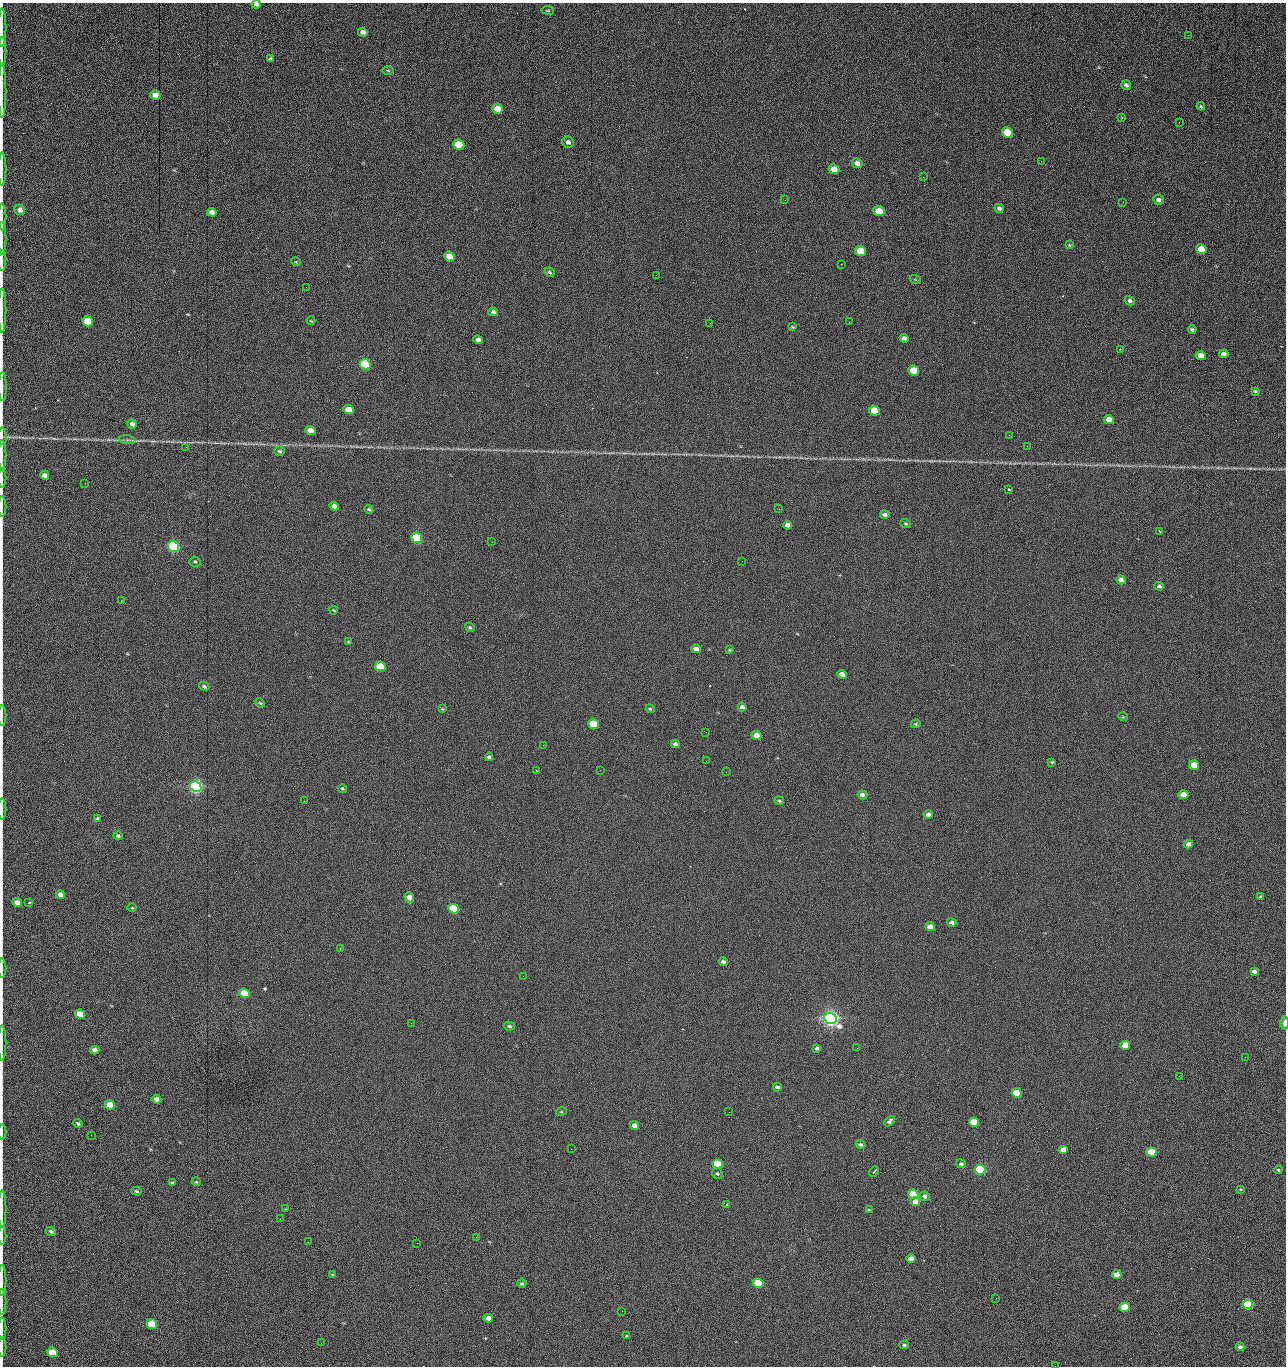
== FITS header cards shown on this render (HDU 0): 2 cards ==
NAXIS1  =                 1284 /fastest changing axis
NAXIS2  =                 1364 /next to fastest changing axis

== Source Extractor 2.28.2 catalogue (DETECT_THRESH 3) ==
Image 1284 x 1364 px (HDU 0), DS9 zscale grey, 1 PNG px = 1 image px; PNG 1288 x 1368 px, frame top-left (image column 1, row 1364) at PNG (2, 3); each listed source drawn as its Kron ellipse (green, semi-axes under 4 px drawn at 4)
Background 191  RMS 17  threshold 49.8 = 3 sigma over >= 5 px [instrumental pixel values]
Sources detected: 218; all 218 listed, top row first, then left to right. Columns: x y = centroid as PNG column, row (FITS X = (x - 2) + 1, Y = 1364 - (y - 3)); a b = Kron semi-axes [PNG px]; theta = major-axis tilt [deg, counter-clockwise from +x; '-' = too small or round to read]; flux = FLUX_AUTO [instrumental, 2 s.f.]
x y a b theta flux
256 4 4 3 - 3.0e+03
548 10 6 3 -8 1.2e+03
2 27 19 2 90 4.2e+03
363 32 5 4 - 4.8e+03
1188 35 2 2 - 1.1e+03
2 51 14 2 90 3.1e+03
271 59 4 3 - 1.6e+03
388 71 5 3 - 1.2e+03
1126 85 5 4 - 3.0e+03
2 91 27 2 90 5.3e+03
155 95 5 4 - 8.7e+03
1201 106 4 3 - 1.2e+03
498 109 5 5 - 2.3e+04
1122 117 3 3 - 1.2e+03
1179 122 3 2 - 1.2e+03
1007 132 6 5 - 4.3e+04
568 142 6 5 - 3.8e+03
459 145 5 5 - 5.4e+04
1041 161 3 2 - 1.9e+03
857 163 5 4 - 6.2e+03
2 169 16 2 90 2.8e+03
834 169 5 4 - 1.6e+04
923 177 2 2 - 1.8e+04
785 200 2 2 - 6.0e+02
1159 200 5 4 - 3.7e+03
1123 202 3 2 - 9.3e+02
999 208 5 4 - 2.6e+03
20 210 5 5 - 5.2e+03
879 211 5 4 - 2.8e+04
212 212 5 4 - 5.9e+03
2 217 13 2 90 2.4e+03
2 238 16 2 90 3.3e+03
1069 245 4 4 - 9.4e+02
1201 249 5 4 - 2.4e+04
860 251 5 5 - 4.1e+04
449 256 5 5 - 2.0e+04
2 260 10 3 87 2.4e+03
296 262 5 3 - 9.6e+02
841 264 2 2 - 2.5e+04
550 272 5 3 - 1.7e+03
656 275 3 2 - 8.0e+02
915 279 5 3 - 9.0e+02
306 287 2 2 - 6.2e+02
1130 301 5 4 - 2.7e+03
2 310 22 2 90 4.4e+03
493 312 5 4 - 3.3e+03
88 321 5 5 - 5.2e+04
311 321 4 3 - 8.4e+02
849 322 2 2 - 6.2e+02
710 323 2 2 - 3.4e+03
792 327 3 2 - 1.1e+03
1192 330 4 3 - 2.1e+03
904 338 4 4 - 3.8e+03
478 340 5 4 - 5.2e+03
1120 349 2 2 - 5.8e+03
1224 354 5 4 - 4.4e+03
1201 356 5 4 - 1.0e+04
365 364 5 5 - 1.6e+05
914 370 5 5 - 3.9e+04
2 386 14 3 -90 3.5e+03
1256 392 3 3 - 2.7e+03
349 410 5 4 - 2.0e+04
874 411 5 4 - 3.3e+04
1109 419 5 4 - 9.8e+03
132 424 5 4 - 4.8e+03
310 430 5 4 - 9.5e+03
1009 435 2 2 - 3.3e+03
2 436 9 3 -87 2.1e+03
127 440 8 3 -5 2.4e+03
1027 446 2 2 - 4.7e+02
186 447 2 2 - 4.4e+03
280 451 5 4 - 1.9e+03
2 455 15 2 90 3.0e+03
44 475 4 4 - 6.0e+03
2 478 10 2 90 1.8e+03
85 483 2 2 - 9.5e+02
1008 489 3 3 - 3.8e+03
2 506 10 2 90 1.7e+03
334 506 5 4 - 5.1e+03
369 509 4 3 - 1.4e+03
779 509 2 2 - 5.2e+02
885 515 5 3 - 3.4e+03
905 524 5 4 - 1.3e+03
788 525 4 4 - 4.8e+03
1159 531 3 2 - 7.8e+02
417 538 5 5 - 1.9e+05
492 542 2 2 - 2.6e+03
173 546 5 5 - 3.2e+05
742 561 2 2 - 6.2e+02
195 562 5 5 - 1.7e+03
1121 580 5 4 - 5.5e+03
1159 586 5 4 - 2.3e+03
121 601 3 2 - 6.1e+02
334 610 4 3 - 1.0e+03
470 627 5 4 - 1.5e+03
348 642 4 3 - 9.8e+02
696 649 5 4 - 5.3e+03
730 650 4 3 - 1.0e+03
380 666 5 4 - 8.9e+04
842 674 5 4 - 7.2e+03
204 686 5 4 - 2.1e+03
260 703 5 4 - 1.2e+03
742 707 4 4 - 4.0e+03
442 709 4 3 - 1.0e+03
650 709 4 3 - 1.3e+03
2 715 10 2 90 1.9e+03
1123 717 5 3 - 8.7e+02
593 724 5 4 - 5.7e+04
916 724 5 4 - 1.3e+03
706 732 2 2 - 6.0e+02
757 735 5 4 - 1.4e+04
675 744 4 4 - 3.5e+03
543 745 2 2 - 3.2e+03
489 757 4 3 - 2.4e+03
706 761 2 2 - 1.0e+03
1052 762 3 3 - 1.2e+03
1194 765 5 4 - 2.7e+04
600 770 2 2 - 4.4e+02
537 771 2 2 - 8.1e+02
726 772 2 2 - 2.6e+03
196 787 6 5 - 7.0e+05
342 789 4 3 - 1.3e+03
862 795 5 4 - 6.0e+03
1183 795 5 4 - 1.3e+04
304 801 2 2 - 5.1e+02
779 801 5 3 - 1.5e+03
2 809 10 2 90 1.9e+03
928 814 4 4 - 4.2e+03
97 819 3 3 - 1.8e+03
118 836 4 4 - 2.2e+03
1188 844 4 4 - 6.0e+03
60 894 4 4 - 5.6e+03
1260 897 4 3 - 9.9e+02
409 898 5 5 - 1.3e+04
17 902 5 4 - 9.9e+03
29 903 3 2 - 1.5e+03
132 908 4 3 - 9.0e+02
454 909 5 4 - 1.2e+05
952 922 5 4 - 3.0e+03
930 927 5 4 - 9.6e+03
340 949 2 2 - 7.3e+02
723 962 5 4 - 3.7e+03
2 968 10 2 90 1.8e+03
1254 971 4 4 - 4.3e+03
523 976 2 2 - 2.0e+03
244 993 5 4 - 3.3e+04
80 1014 5 4 - 5.3e+04
830 1018 6 5 - 1.0e+06
411 1023 2 2 - 5.5e+03
1284 1023 6 3 -90 5.4e+03
509 1026 5 4 - 2.3e+03
2 1043 17 2 90 3.3e+03
1125 1045 5 4 - 2.9e+04
817 1048 4 3 - 2.2e+03
857 1048 2 2 - 1.4e+03
95 1050 4 4 - 6.2e+03
1245 1057 2 2 - 1.8e+03
1179 1076 2 2 - 2.6e+03
777 1087 4 3 - 2.3e+03
1017 1093 5 4 - 4.7e+04
156 1099 5 4 - 7.3e+03
110 1105 5 4 - 3.1e+04
561 1112 5 3 - 1.1e+03
729 1112 3 2 - 8.7e+02
889 1121 6 4 47 2.5e+03
974 1122 5 4 - 4.3e+04
78 1123 4 4 - 2.0e+03
635 1125 5 4 - 8.4e+03
2 1132 8 2 90 1.1e+03
91 1135 2 2 - 2.4e+03
860 1144 5 4 - 2.0e+03
571 1149 3 2 - 9.4e+02
1064 1149 5 4 - 1.7e+04
1151 1152 5 4 - 5.8e+04
718 1164 5 4 - 7.8e+04
961 1164 5 4 - 2.4e+03
980 1170 5 4 - 2.7e+05
1278 1170 4 3 - 1.0e+03
874 1172 6 2 51 2.1e+03
717 1174 6 5 - 1.9e+03
196 1182 4 4 - 1.4e+03
173 1183 3 3 - 2.5e+03
1240 1189 4 2 - 8.8e+02
136 1191 5 3 - 1.6e+03
913 1194 5 4 - 8.3e+04
925 1196 5 4 - 3.4e+03
915 1202 5 4 - 9.4e+03
727 1204 3 3 - 1.4e+03
2 1209 19 2 90 3.4e+03
286 1209 2 2 - 7.2e+02
869 1210 3 3 - 1.3e+03
280 1219 2 2 - 2.2e+03
51 1231 5 4 - 2.4e+03
2 1236 9 2 90 1.7e+03
476 1237 2 2 - 9.0e+03
308 1242 2 2 - 1.8e+03
417 1243 2 2 - 5.3e+03
911 1258 5 4 - 9.0e+03
333 1274 4 3 - 1.6e+03
1117 1275 5 4 - 1.4e+04
2 1280 15 2 90 2.7e+03
758 1283 5 4 - 8.0e+04
522 1284 4 4 - 1.8e+03
996 1298 2 2 - 2.7e+03
2 1302 13 2 90 2.2e+03
1248 1304 5 4 - 1.9e+05
1125 1307 5 4 - 4.6e+04
622 1311 2 2 - 7.8e+02
488 1318 5 4 - 7.9e+03
152 1324 5 4 - 1.0e+05
2 1329 11 2 90 2.1e+03
626 1336 3 3 - 1.8e+03
321 1343 2 2 - 1.4e+03
904 1345 4 4 - 2.0e+03
2 1347 9 2 90 1.8e+03
1240 1347 4 3 - 3.4e+03
52 1352 5 4 - 5.4e+04
1055 1366 3 2 - 2.1e+03
At the frame edge (FLAGS 8, measured only in part): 27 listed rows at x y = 256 4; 2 27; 2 51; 2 91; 2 169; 2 217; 2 238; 2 260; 2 310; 2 386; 2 436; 2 455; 2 478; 2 506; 2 715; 2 809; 2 968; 1284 1023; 2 1043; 2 1132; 2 1209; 2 1236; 2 1280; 2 1302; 2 1329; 2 1347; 1055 1366

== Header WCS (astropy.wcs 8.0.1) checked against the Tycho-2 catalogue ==
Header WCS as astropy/WCSLIB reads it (CRVAL/CRPIX/CD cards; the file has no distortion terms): RA---TAN/DEC--TAN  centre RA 15:41:42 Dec +51:58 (235.43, +51.97 deg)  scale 1.26 arcsec/px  FOV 26.9' x 28.5'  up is +93 deg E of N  parity flipped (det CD > 0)
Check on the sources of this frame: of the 60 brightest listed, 10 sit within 2.0 arcsec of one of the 12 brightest Tycho-2 stars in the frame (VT <= 12.29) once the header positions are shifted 0.49 arcsec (0.48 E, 0.11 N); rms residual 0.87 arcsec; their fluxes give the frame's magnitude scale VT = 24.47 - 2.5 log10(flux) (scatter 0.19 mag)
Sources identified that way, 10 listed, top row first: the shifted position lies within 2.0 arcsec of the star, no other Tycho-2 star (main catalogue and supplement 1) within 4.0 arcsec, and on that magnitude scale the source's flux lands within +1.5 / -3 mag of the star's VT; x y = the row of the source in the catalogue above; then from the Tycho-2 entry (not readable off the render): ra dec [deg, ICRS J2000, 3 dp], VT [Tycho-2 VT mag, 2 dp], TYC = Tycho-2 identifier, HIP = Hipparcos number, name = IAU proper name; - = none
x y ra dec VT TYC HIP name
365 364 235.614 +52.064 11.61 3489-1132-1 - -
417 538 235.514 +52.049 11.19 3489-1407-1 - -
196 787 235.378 +52.130 9.31 3489-1322-1 76850 -
454 909 235.303 +52.042 11.52 3489-958-1 - -
830 1018 235.232 +51.912 9.59 3489-824-1 - -
980 1170 235.143 +51.862 10.97 3489-1016-1 - -
913 1194 235.131 +51.886 12.29 3489-908-1 - -
758 1283 235.084 +51.941 11.45 3489-1346-1 - -
1248 1304 235.062 +51.771 11.53 3489-1453-1 - -
152 1324 235.075 +52.152 11.74 3489-912-1 - -